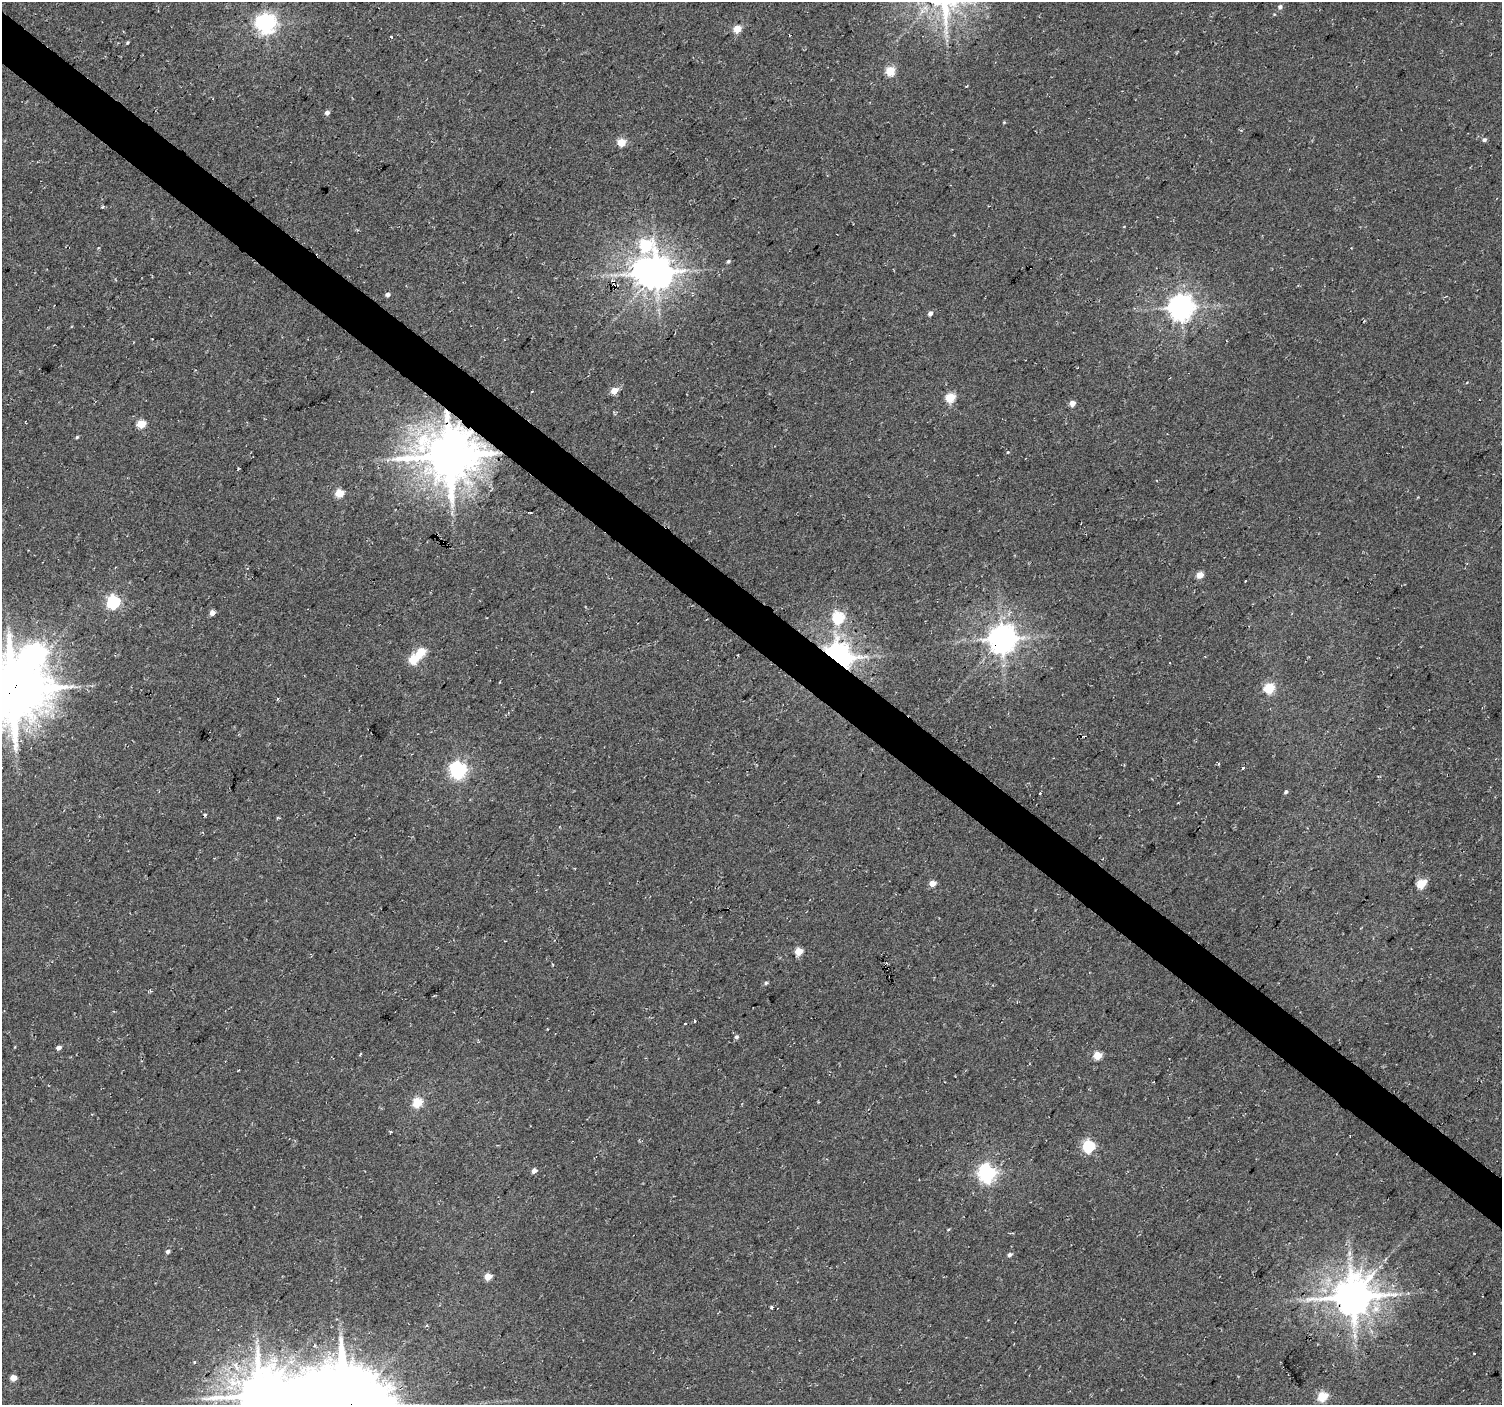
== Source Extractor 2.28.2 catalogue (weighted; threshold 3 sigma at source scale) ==
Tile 11 of 4 x 4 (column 3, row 3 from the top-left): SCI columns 3005-4504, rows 1643-3045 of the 6003 x 6026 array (HDU 1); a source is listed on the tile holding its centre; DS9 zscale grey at full resolution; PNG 1504 x 1407 px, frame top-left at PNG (2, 2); no overlay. Shown black and unused: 4% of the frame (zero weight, under 2 of 3 exposures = <1% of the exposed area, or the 3 px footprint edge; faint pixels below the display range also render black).
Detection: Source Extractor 2.28.2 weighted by HDU 2 'WHT'; one run over the whole footprint, this tile lists its part. Background 0.0266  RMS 0.0082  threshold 0.0367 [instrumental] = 3 sigma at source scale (4.5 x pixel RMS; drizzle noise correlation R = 1.50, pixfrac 1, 0.0396/0.0396 arcsec/px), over >= 5 px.
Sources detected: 71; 3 inside a brighter object's white glare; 2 cosmic-ray / hot-pixel residue — not listed; the other 66 listed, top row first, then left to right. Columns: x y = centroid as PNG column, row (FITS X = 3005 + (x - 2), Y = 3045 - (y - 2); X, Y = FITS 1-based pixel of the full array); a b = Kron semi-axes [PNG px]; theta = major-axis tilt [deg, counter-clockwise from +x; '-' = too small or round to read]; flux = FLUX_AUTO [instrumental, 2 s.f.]
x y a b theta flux
1280 7 5 5 - 2.4
266 23 7 7 - 460
737 29 5 5 - 23
391 37 4 3 - 0.65
127 42 4 3 - 0.94
890 71 5 5 - 31
967 86 4 2 - 0.64
327 113 5 4 - 3
1004 122 4 4 - 0.76
1484 140 5 5 - 1.9
621 142 5 5 - 27
102 207 4 3 - 1.1
646 245 12 9 -57 77
729 261 5 4 - 1.3
656 272 9 7 58 1400
388 295 4 4 - 3
1181 307 8 8 - 900
930 313 6 4 56 2.7
614 391 5 4 - 16
532 392 3 2 - 1.7
950 397 5 5 - 35
1072 403 5 4 - 6.6
141 424 5 5 - 26
77 437 5 3 - 0.93
449 456 17 15 16 3700
339 493 5 5 - 29
530 513 4 2 - 1
1200 575 5 4 - 13
113 602 6 6 - 130
212 613 5 4 - 4.7
839 617 6 6 - 70
1002 638 9 8 - 1200
421 652 5 5 - 32
837 657 8 7 - 1400
414 659 6 5 - 46
1269 688 5 5 - 52
12 690 23 20 -16 4600
1243 768 3 3 - 2.2
458 770 6 6 - 270
1286 792 5 4 - 1.4
1040 794 3 2 - 1.1
205 814 4 3 - 1.1
932 883 5 4 - 11
1421 884 6 5 - 35
798 951 5 5 - 22
766 983 6 4 28 1.4
695 1021 3 3 - 3.6
736 1037 5 5 - 1.8
59 1048 5 4 - 3
1097 1055 5 5 - 24
417 1103 5 5 - 43
390 1131 3 3 - 1.6
1350 1136 3 2 - 0.96
1088 1146 6 5 - 92
534 1171 5 4 - 4.3
987 1173 7 7 - 350
167 1252 5 4 - 2
1010 1255 5 4 - 2.1
488 1277 5 4 - 15
1352 1297 12 11 - 2500
771 1307 4 3 - 1.1
1474 1353 3 3 - 2.5
194 1362 4 3 - 0.79
13 1378 5 4 - 12
260 1395 13 13 - 3100
1322 1396 5 5 - 46
Overlapping masked pixels (flux is a lower limit): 4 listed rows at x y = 449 456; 837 657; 12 690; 1352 1297
Isophote crosses this tile's border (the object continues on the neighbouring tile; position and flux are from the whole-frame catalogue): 2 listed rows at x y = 12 690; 260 1395